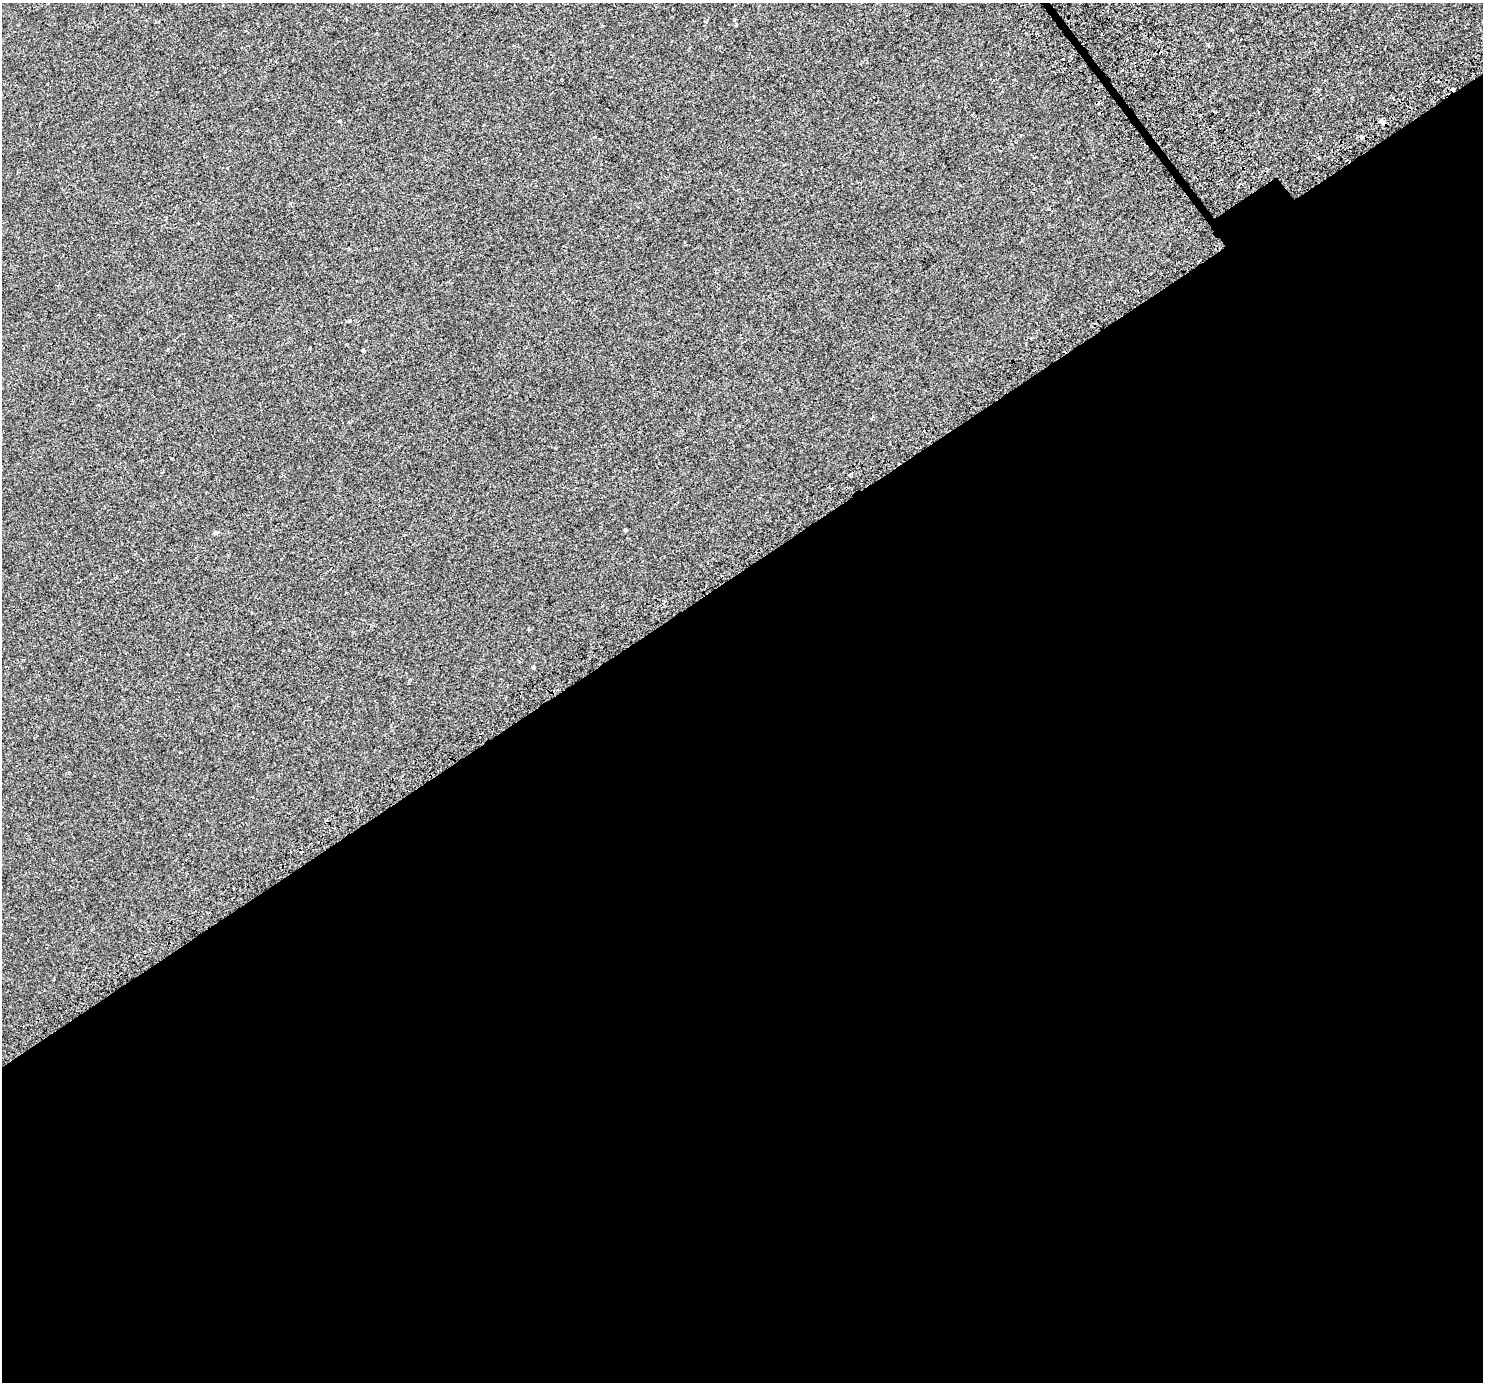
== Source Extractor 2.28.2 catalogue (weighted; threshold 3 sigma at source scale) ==
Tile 15 of 4 x 4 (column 3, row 4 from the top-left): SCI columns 3023-4503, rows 189-1568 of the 6034 x 5956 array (HDU 1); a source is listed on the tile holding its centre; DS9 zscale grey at full resolution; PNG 1485 x 1384 px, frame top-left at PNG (2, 3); no overlay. Shown black and unused: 59% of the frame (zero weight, under 2 of 3 exposures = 3% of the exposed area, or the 3 px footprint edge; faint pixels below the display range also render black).
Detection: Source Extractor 2.28.2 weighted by HDU 2 'WHT'; one run over the whole footprint, this tile lists its part. Background -2.08e-05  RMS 0.0026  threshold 0.0119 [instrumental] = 3 sigma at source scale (4.5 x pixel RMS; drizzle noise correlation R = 1.50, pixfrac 1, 0.0396/0.0396 arcsec/px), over >= 5 px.
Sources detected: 16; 1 cosmic-ray / hot-pixel residue — not listed; the other 15 listed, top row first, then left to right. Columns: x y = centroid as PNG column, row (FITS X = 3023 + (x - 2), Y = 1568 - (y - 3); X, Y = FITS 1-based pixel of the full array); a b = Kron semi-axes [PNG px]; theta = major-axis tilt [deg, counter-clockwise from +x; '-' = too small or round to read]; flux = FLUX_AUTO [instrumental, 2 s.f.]
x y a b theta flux
1453 89 3 3 - 1.4
1215 112 3 2 - 0.42
339 121 3 3 - 0.26
1382 122 4 3 - 9.6
1362 136 3 3 - 2
1034 157 3 2 - 0.25
1078 199 3 2 - 0.17
350 321 4 3 - 0.38
363 350 4 3 - 0.48
871 419 3 3 - 0.23
850 474 3 3 - 1.4
625 530 5 3 - 0.26
215 533 6 5 - 0.36
126 654 3 2 - 0.25
533 668 3 3 - 0.6
Overlapping masked pixels (flux is a lower limit): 2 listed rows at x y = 1453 89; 1382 122